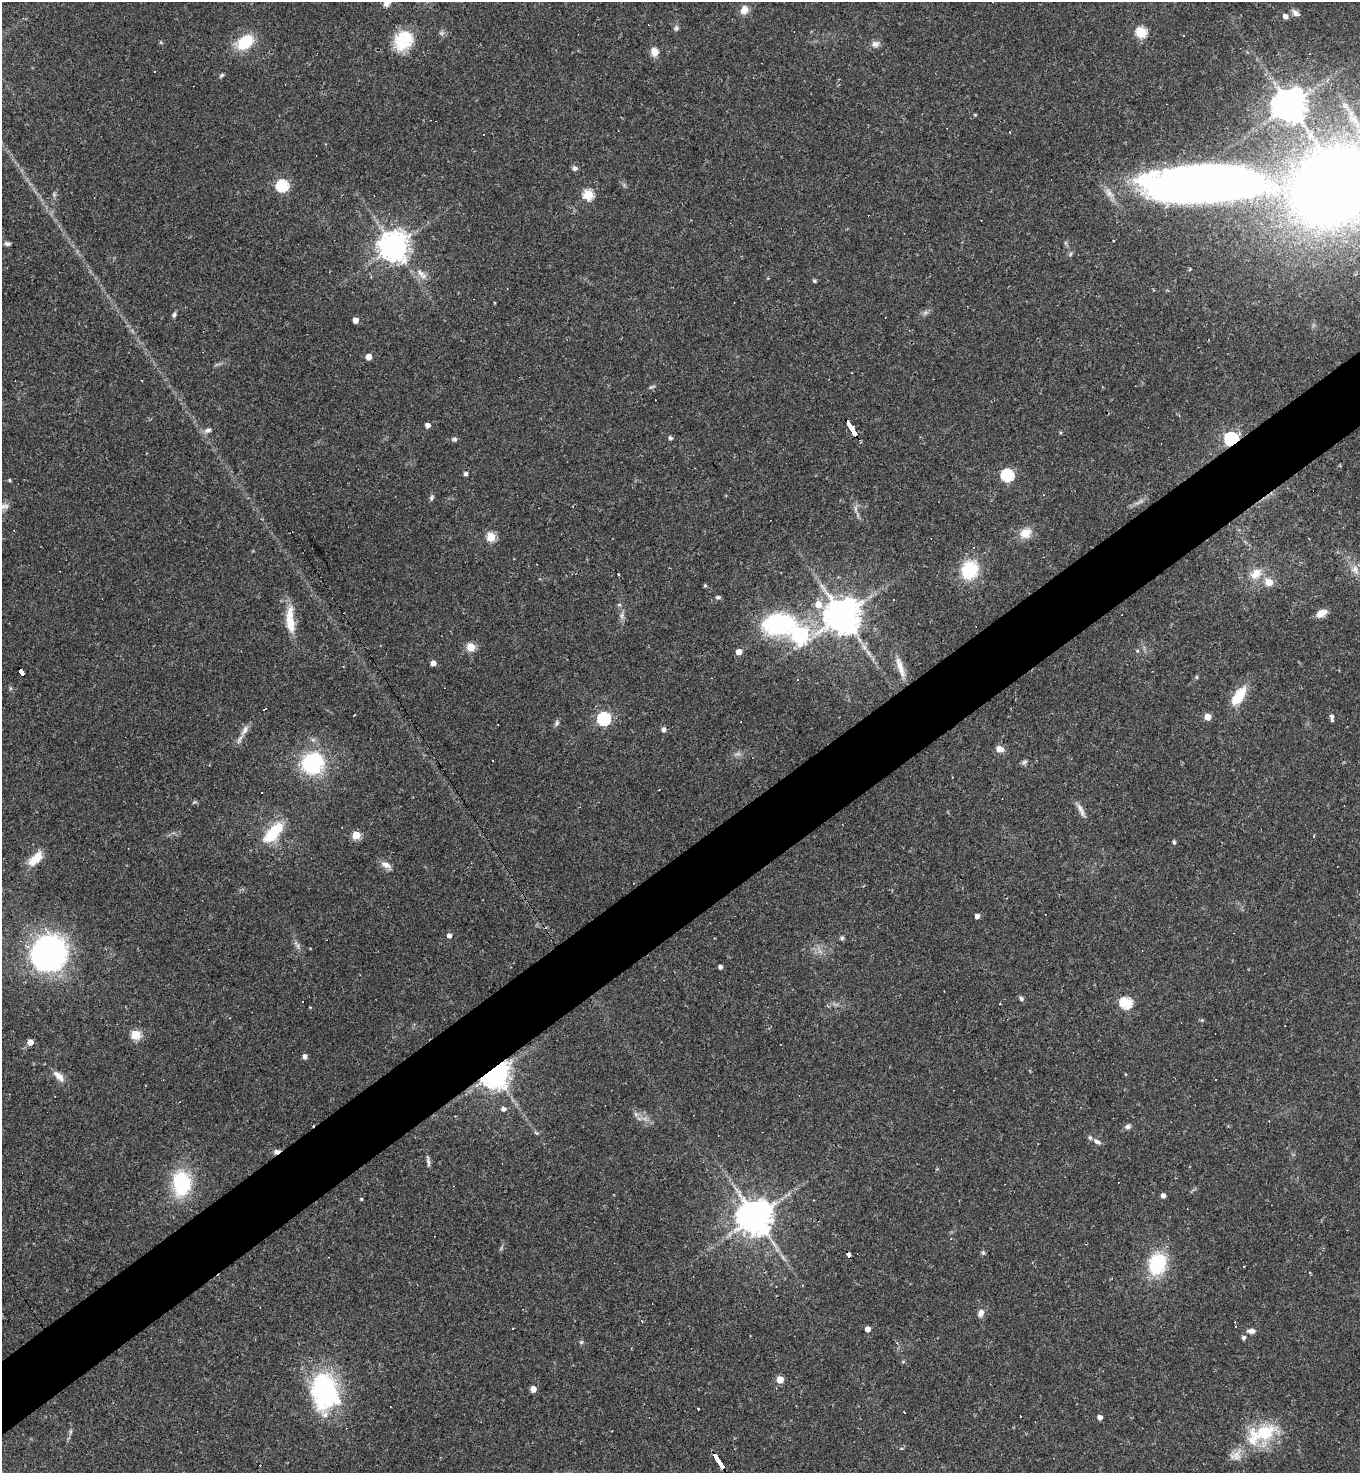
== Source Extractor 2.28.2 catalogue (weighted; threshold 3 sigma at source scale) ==
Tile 7 of 4 x 4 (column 3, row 2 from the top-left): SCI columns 3011-4368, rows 2944-4414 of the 5881 x 5886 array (HDU 1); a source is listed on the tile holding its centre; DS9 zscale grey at full resolution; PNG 1362 x 1475 px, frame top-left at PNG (2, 2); no overlay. Shown black and unused: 5% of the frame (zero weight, under 2 of 3 exposures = <1% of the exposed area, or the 3 px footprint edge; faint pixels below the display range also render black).
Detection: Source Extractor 2.28.2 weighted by HDU 2 'WHT'; one run over the whole footprint, this tile lists its part. Background 0.0358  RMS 0.0049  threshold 0.022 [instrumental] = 3 sigma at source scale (4.5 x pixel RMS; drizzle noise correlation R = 1.50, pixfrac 1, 0.05/0.05 arcsec/px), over >= 5 px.
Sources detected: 161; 1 inside a brighter object's white glare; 24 cosmic-ray / hot-pixel residue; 1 long thin detection or spike segment (spike, bleed or trail) — not listed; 3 inside a brighter listed object's ellipse — not listed separately; the other 132 listed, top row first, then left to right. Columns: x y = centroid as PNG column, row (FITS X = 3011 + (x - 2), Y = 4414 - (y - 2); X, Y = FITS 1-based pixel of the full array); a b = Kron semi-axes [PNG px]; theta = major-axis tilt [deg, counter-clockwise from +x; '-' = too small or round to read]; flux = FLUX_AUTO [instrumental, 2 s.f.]
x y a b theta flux
386 4 6 6 - 2.9
744 10 10 8 67 4.3
1296 13 11 7 -32 2.3
1285 16 5 4 - 3
676 28 8 6 88 1.2
1141 32 6 5 - 39
403 40 25 20 45 18
245 42 22 14 29 16
875 44 11 8 22 2.4
654 52 11 9 -69 3.7
155 71 2 2 - 0.4
221 75 7 4 43 0.84
1290 105 10 10 - 690
975 115 5 3 - 0.46
1009 132 3 2 - 0.32
575 168 7 6 - 1.4
1204 184 121 36 1 370
282 186 6 6 - 56
1335 186 56 45 28 800
54 194 7 4 -57 0.86
588 195 5 5 - 36
1114 241 3 2 - 0.41
7 244 7 5 -21 1.2
394 246 10 9 - 530
1070 254 6 3 71 0.73
814 281 4 4 - 0.87
494 303 4 3 - 0.36
174 315 7 5 70 1.1
355 320 4 4 - 4.4
368 357 4 4 - 6.1
652 387 9 3 21 0.75
427 425 4 4 - 3
852 428 15 3 -57 80
208 430 10 6 13 1.9
670 438 5 4 - 1.3
454 439 8 5 -1 1
1231 439 6 6 - 100
466 474 4 4 - 1.5
1007 475 6 6 - 60
9 480 4 4 - 0.7
431 498 8 5 63 1
4 506 13 6 4 1.8
14 531 2 2 - 0.34
1025 533 15 12 26 6.3
491 537 5 5 - 26
1355 569 13 9 -61 4.1
969 570 15 13 66 27
618 574 3 2 - 0.47
1256 574 17 12 42 7
1269 582 5 5 - 13
705 585 5 4 - 0.76
718 597 7 5 13 0.91
893 600 2 2 - 0.35
1321 613 11 6 29 5.3
622 616 10 6 -88 1.8
843 616 11 11 - 980
290 620 36 9 -87 11
779 623 50 32 3 54
800 635 7 7 - 140
471 647 5 5 - 19
1137 651 5 4 - 0.68
739 652 4 4 - 5.5
433 663 4 4 - 3.7
900 667 32 7 -72 6.4
22 671 7 4 -57 30
1197 677 6 4 -90 0.56
1239 696 23 11 55 14
1208 717 5 4 - 7
1332 717 8 4 -84 1.7
604 719 6 6 - 77
557 723 9 5 70 1.1
664 729 6 5 - 1.4
245 730 16 7 58 3.3
999 749 6 5 - 5.9
738 754 10 4 12 1.3
493 761 3 3 - 0.88
1024 762 9 5 27 1.1
312 763 20 19 - 46
1081 810 22 5 -64 2.9
273 832 33 13 48 18
356 835 5 5 - 19
1174 842 4 4 - 1
36 858 22 10 46 8.9
386 865 13 7 -24 3
977 916 4 4 - 2.2
449 936 4 4 - 2
842 938 6 5 - 0.96
298 946 7 4 -73 1.2
46 955 38 29 48 160
720 967 4 4 - 1.8
1021 998 7 5 -57 1.1
1126 1003 6 6 - 54
1000 1004 2 2 - 0.33
310 1007 4 3 - 0.35
135 1035 5 5 - 29
30 1042 4 4 - 5.6
305 1056 5 4 - 2.2
495 1073 8 7 - 670
59 1076 17 8 -45 3.9
1216 1079 2 2 - 0.35
504 1109 5 4 - 2.6
636 1114 7 4 -89 1
1128 1127 7 6 - 1.6
1097 1142 12 5 -22 1.8
277 1152 8 6 27 1.8
428 1162 10 5 -81 1.5
182 1183 27 20 89 33
1163 1196 4 4 - 2.4
361 1199 3 3 - 0.63
813 1200 2 2 - 0.36
755 1217 11 10 - 950
983 1253 6 5 - 0.82
849 1254 6 4 -61 24
1157 1264 22 17 74 30
1244 1267 3 3 - 1.7
981 1313 11 7 67 2.5
868 1329 4 4 - 4
1251 1331 10 6 -2 2.3
1244 1337 5 5 - 1.3
581 1342 6 4 -44 0.69
903 1362 5 4 - 0.55
780 1380 5 5 - 11
533 1389 5 4 - 4.8
324 1392 43 30 -83 63
698 1409 3 3 - 0.82
904 1412 3 2 - 0.55
1020 1416 3 3 - 1.2
1100 1417 4 4 - 2.6
70 1432 6 4 71 0.82
1265 1432 31 20 24 23
1236 1454 24 6 46 4.3
719 1461 16 3 -58 120
Overlapping masked pixels (flux is a lower limit): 7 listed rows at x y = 852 428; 1231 439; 22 671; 495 1073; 277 1152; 849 1254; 719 1461
Isophote crosses this tile's border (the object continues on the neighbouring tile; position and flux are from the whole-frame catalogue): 3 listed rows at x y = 1204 184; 1335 186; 4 506